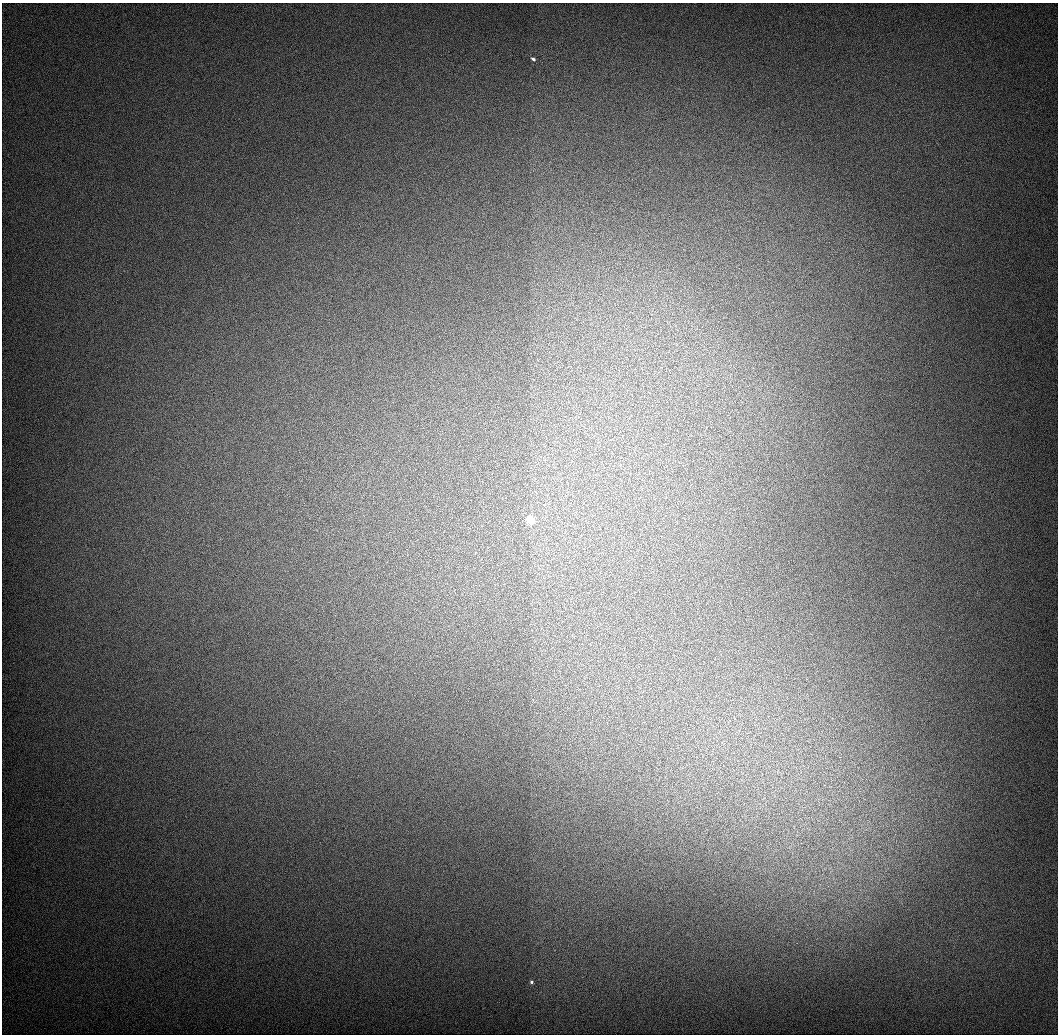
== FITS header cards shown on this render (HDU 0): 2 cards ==
NAXIS1  =                 1056 / Length of Axis 1 (Serial)
NAXIS2  =                 1032 / Length of Axis 2 (Parallel)

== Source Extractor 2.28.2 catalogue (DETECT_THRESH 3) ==
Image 1056 x 1032 px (HDU 0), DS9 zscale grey, 1 PNG px = 1 image px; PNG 1060 x 1036 px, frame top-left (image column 1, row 1032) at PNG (2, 3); no overlay
Background 525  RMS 4.3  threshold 12.8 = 3 sigma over >= 5 px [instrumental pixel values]
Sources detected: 3; all 3 listed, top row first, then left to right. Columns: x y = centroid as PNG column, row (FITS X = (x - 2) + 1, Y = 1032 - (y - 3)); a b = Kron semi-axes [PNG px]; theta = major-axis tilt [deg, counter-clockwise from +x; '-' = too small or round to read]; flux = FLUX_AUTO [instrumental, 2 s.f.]
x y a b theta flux
533 59 4 3 - 980
530 520 4 3 - 33000
532 982 3 3 - 1200